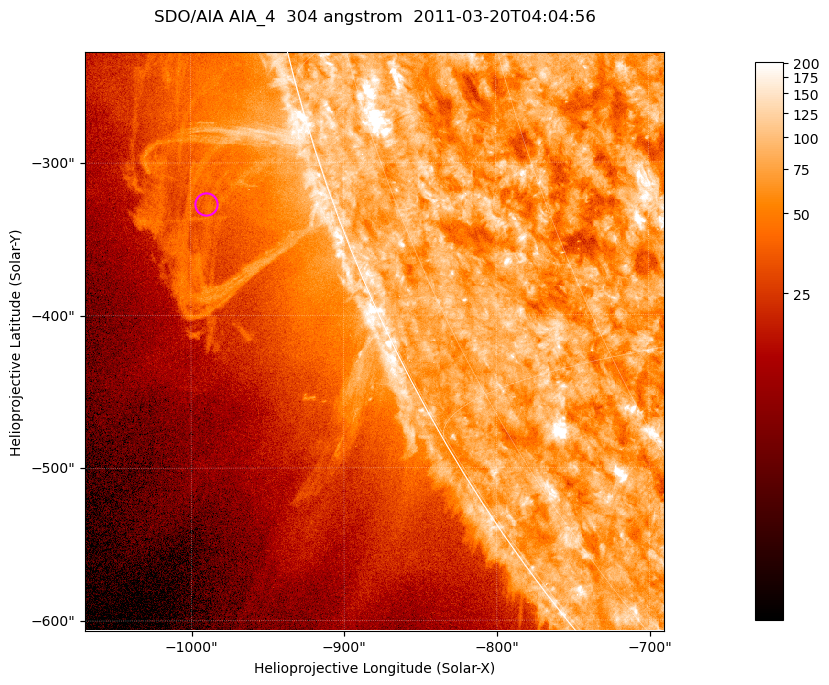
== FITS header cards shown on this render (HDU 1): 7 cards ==
TELESCOP= 'SDO/AIA '           / For AIA: SDO/AIA
INSTRUME= 'AIA_4   '           / For AIA: AIA_ATA1, AIA_ATA2, AIA_ATA3 or AIA_AT
WAVELNTH=                  304 / [angstrom] Wavelength
WAVEUNIT= 'angstrom'           / Wavelength unit: angstrom
DATE-OBS= '2011-03-20T04:04:56.124' / [ISO] Date when observation started; ISO 8
CTYPE1  = 'HPLN-TAN'           / CTYPE1; Typically HPLN
CTYPE2  = 'HPLT-TAN'           / CTYPE2; Typically HPLT

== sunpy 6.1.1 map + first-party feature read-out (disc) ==
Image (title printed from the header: SDO/AIA AIA_4  304 angstrom  2011-03-20T04:04:56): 632 x 632 px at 0.6 arcsec/px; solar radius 964 arcsec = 1606 px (partial field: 2.2% of the solar disc is inside the frame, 45% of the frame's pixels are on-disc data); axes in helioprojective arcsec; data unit not stated in the header (colour bar unlabelled)
Orientation: roll -0.132 deg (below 1 deg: not rotated)
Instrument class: DISC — disc imager (sunpy class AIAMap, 304 A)
Bright regions (active regions / flare kernels): reference = the on-disc median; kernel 5 px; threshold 5 sigma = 115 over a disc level ~76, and >= 1.15x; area >= 399 px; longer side >= 8 px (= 4.8 arcsec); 0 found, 0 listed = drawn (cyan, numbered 1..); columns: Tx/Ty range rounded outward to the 2 arcsec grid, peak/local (2 s.f.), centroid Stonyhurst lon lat
Off-limb structures (1.02-1.3 R_sun): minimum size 199 px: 4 found; the strongest spans PA ~105..110 deg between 1.02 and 1.13 R_sun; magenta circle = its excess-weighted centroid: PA ~110 deg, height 1.08 R_sun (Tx ~-990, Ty ~-326 arcsec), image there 1.5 x the reference